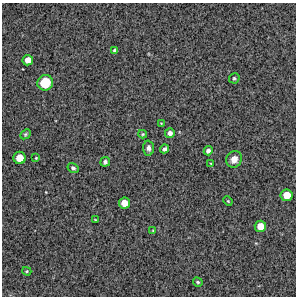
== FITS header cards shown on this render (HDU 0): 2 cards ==
NAXIS1  =                  294 /Length X axis
NAXIS2  =                  294 /Length Y axis

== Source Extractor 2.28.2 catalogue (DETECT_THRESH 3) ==
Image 294 x 294 px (HDU 0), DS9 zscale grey, 1 PNG px = 1 image px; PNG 298 x 298 px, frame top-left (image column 1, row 294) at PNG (2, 3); each listed source drawn as its Kron ellipse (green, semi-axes under 4 px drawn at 4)
Background 13000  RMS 320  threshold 961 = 3 sigma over >= 5 px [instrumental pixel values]
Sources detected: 25; all 25 listed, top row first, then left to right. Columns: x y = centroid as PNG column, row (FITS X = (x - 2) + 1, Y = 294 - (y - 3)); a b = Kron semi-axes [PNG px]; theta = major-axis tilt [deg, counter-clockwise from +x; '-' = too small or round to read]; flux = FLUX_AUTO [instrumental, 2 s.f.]
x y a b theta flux
115 50 4 3 - 51000
28 60 5 5 - 180000
234 78 5 5 - 34000
45 83 8 7 - 610000
161 123 3 3 - 16000
170 133 5 5 - 84000
25 134 6 4 41 29000
143 134 4 4 - 25000
148 148 7 5 -87 72000
165 149 4 3 - 63000
208 151 4 4 - 70000
20 158 6 6 - 290000
36 158 3 3 - 18000
234 159 8 7 - 160000
105 162 5 4 - 47000
211 163 4 2 - 16000
73 168 6 4 -34 50000
287 195 6 6 - 280000
228 201 5 4 - 24000
124 203 5 5 - 230000
95 219 4 2 - 13000
260 226 6 5 - 230000
153 230 3 3 - 15000
27 271 5 4 - 26000
198 282 5 4 - 37000